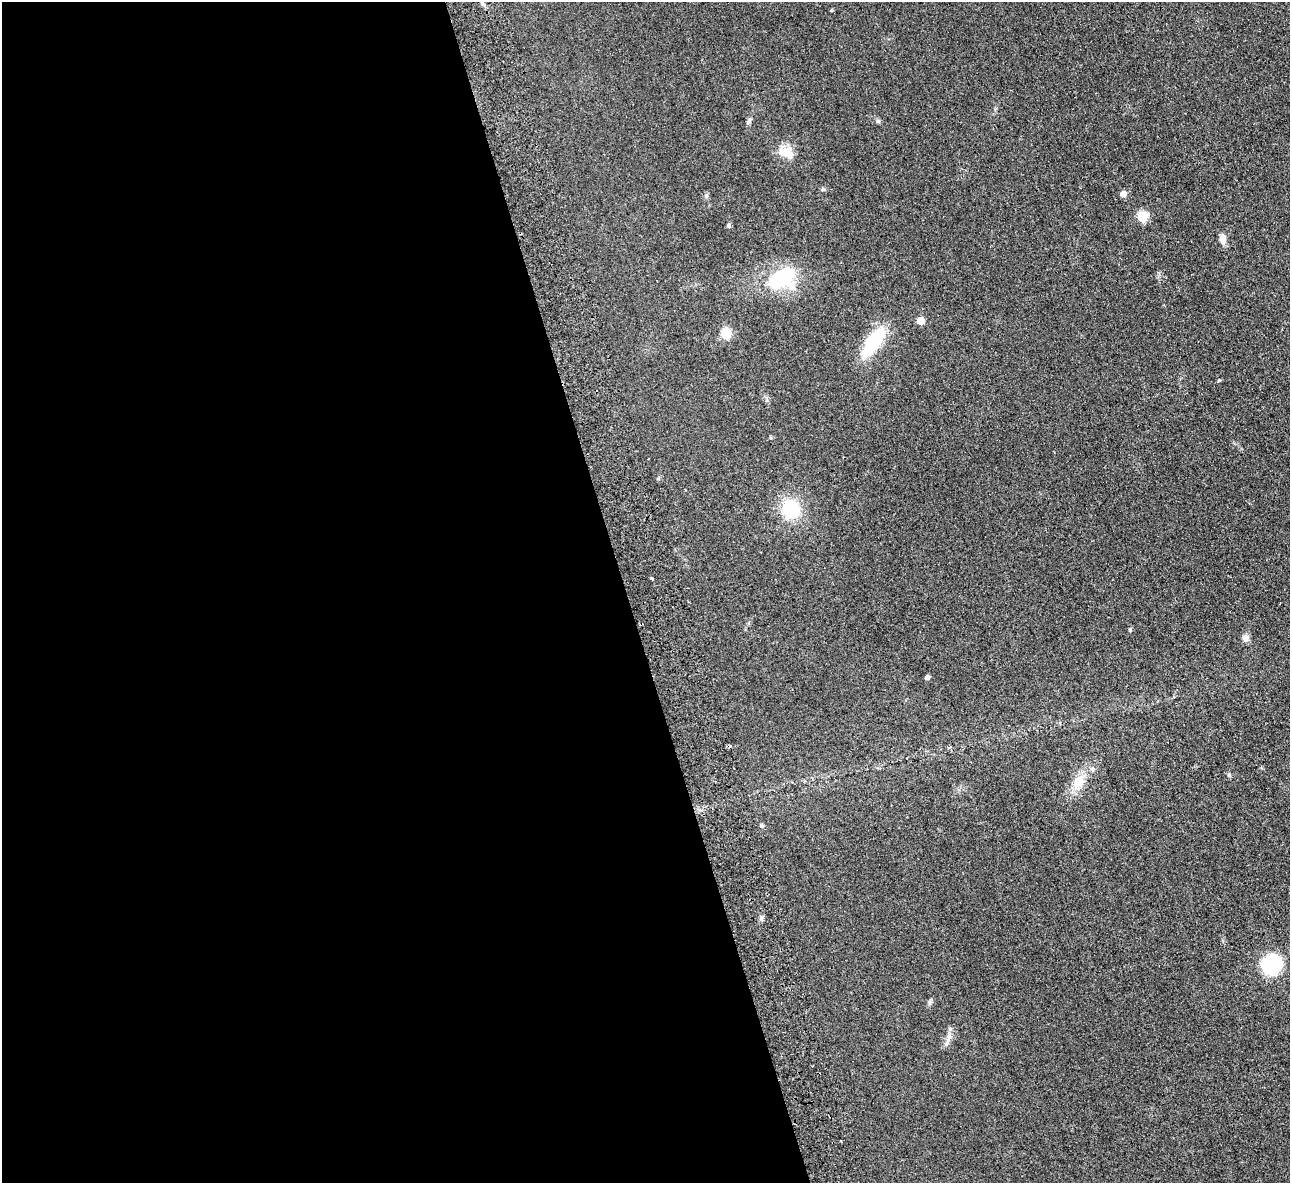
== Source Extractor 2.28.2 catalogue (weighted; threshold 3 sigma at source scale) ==
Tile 9 of 4 x 4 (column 1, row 3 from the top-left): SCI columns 56-1343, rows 1465-2645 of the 5266 x 5170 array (HDU 1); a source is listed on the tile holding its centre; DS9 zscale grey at full resolution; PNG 1292 x 1185 px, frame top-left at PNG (2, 2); no overlay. Shown black and unused: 49% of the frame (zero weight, under 2 of 3 exposures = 3% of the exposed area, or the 3 px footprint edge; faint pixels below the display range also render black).
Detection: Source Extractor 2.28.2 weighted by HDU 2 'WHT'; one run over the whole footprint, this tile lists its part. Background 0.0851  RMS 0.0094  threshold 0.0421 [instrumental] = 3 sigma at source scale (4.5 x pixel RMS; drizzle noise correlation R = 1.50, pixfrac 1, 0.05/0.05 arcsec/px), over >= 5 px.
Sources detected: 26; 1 cosmic-ray / hot-pixel residue — not listed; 1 inside a brighter listed object's ellipse — not listed separately; the other 24 listed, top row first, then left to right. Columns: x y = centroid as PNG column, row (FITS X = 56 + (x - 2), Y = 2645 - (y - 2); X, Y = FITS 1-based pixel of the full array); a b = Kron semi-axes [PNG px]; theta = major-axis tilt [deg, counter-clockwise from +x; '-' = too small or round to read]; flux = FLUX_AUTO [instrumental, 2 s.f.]
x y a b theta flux
483 4 6 4 -20 1.5
749 121 9 5 54 2
878 121 6 4 -19 1.3
786 152 22 13 -22 14
823 189 5 5 - 1.1
1123 194 5 5 - 6.6
706 196 6 5 - 1.6
1142 217 6 5 - 50
728 226 5 4 - 1.9
1222 239 10 7 -82 6.8
781 279 27 17 20 67
920 321 5 5 - 17
726 333 6 5 - 53
873 342 25 11 55 69
1219 380 4 4 - 1.2
791 509 16 15 - 48
651 578 4 3 - 5.7
1130 630 5 4 - 1
1245 638 10 7 -80 4.7
927 677 4 4 - 3.3
1079 781 21 14 59 16
761 826 6 5 - 1.4
1271 964 16 15 - 84
949 1037 20 7 69 6.1
Unlisted compact peaks at least as high as the median listed source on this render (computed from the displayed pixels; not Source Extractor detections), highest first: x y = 1229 774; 930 1002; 761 917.